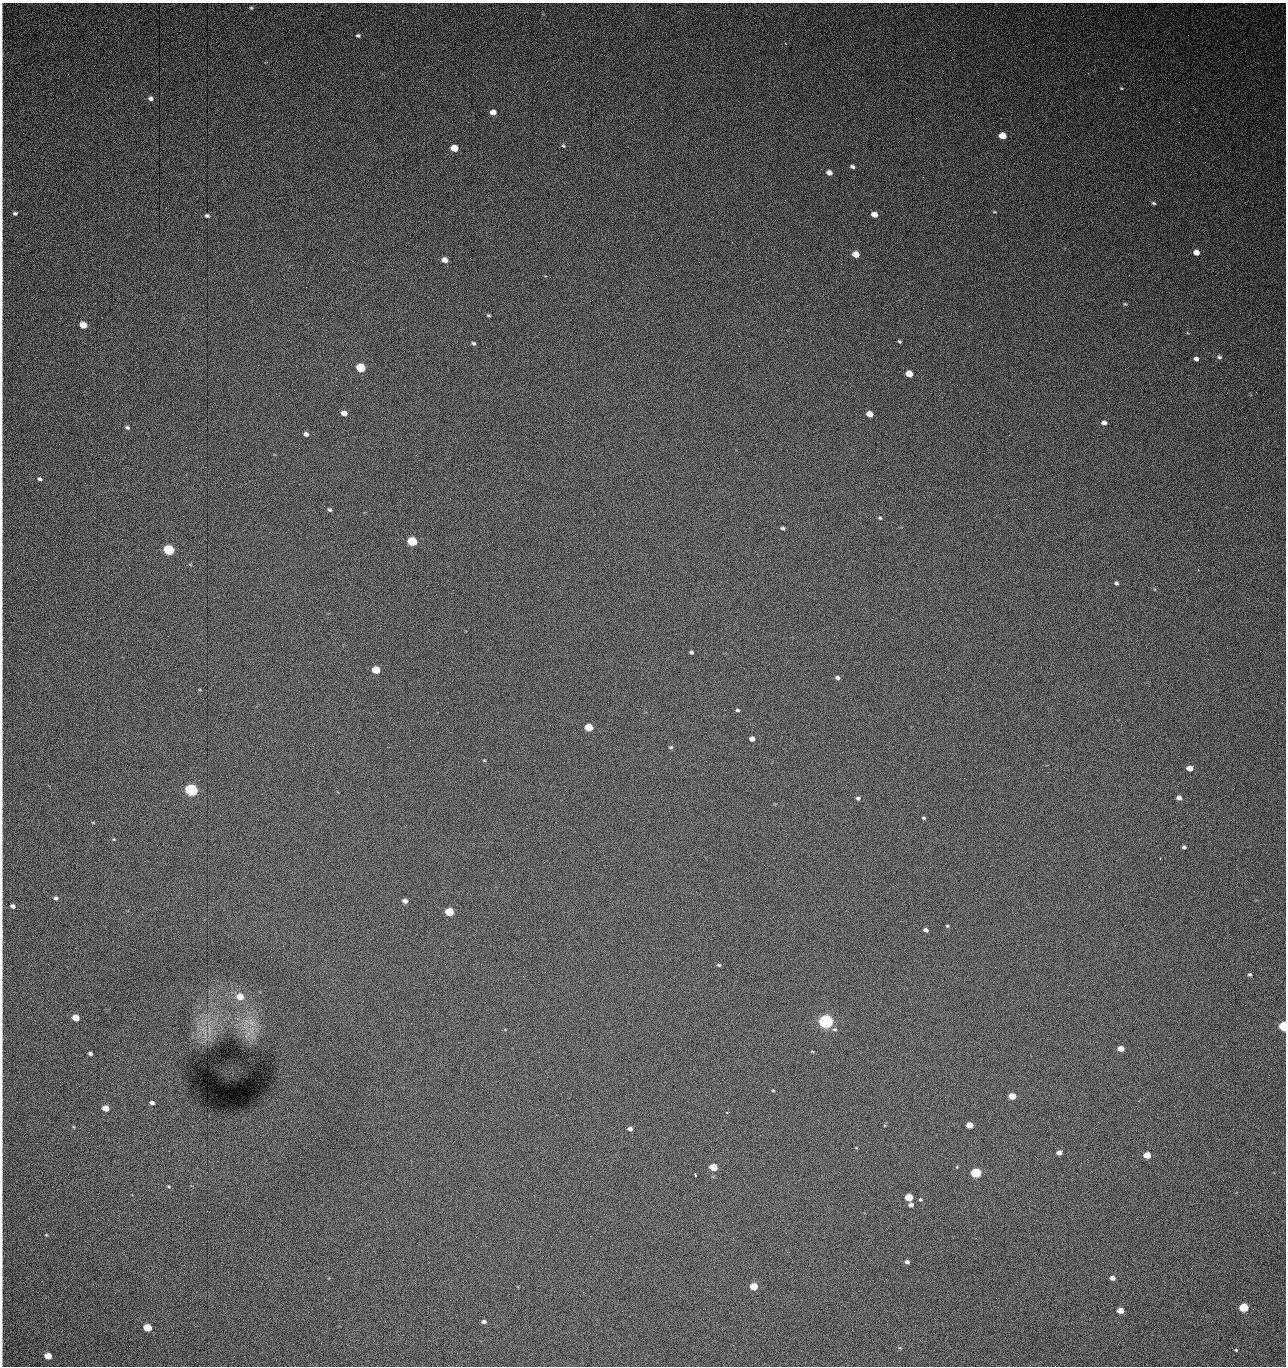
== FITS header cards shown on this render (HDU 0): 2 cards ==
NAXIS1  =                 1284 /fastest changing axis
NAXIS2  =                 1364 /next to fastest changing axis

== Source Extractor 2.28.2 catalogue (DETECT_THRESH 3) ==
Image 1284 x 1364 px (HDU 0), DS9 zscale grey, 1 PNG px = 1 image px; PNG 1288 x 1368 px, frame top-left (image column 1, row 1364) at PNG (2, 3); no overlay
Background 1610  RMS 39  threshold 118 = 3 sigma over >= 5 px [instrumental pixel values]
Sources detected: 129; all 129 listed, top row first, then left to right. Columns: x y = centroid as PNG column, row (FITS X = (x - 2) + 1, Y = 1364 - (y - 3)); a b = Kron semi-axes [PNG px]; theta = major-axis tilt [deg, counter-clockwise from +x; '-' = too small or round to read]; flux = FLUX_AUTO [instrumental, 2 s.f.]
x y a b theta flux
251 8 4 4 - 3.5e+03
358 35 4 3 - 4.8e+03
1188 35 2 2 - 1.2e+03
1121 88 5 3 - 2.8e+03
150 98 6 5 - 9.7e+03
493 112 5 4 - 2.3e+04
1179 122 2 2 - 1.5e+03
1002 136 6 5 - 4.4e+04
563 146 5 4 - 4.0e+03
454 148 6 5 - 5.5e+04
1041 161 2 2 - 1.8e+03
852 167 5 4 - 6.8e+03
829 173 5 4 - 1.7e+04
923 177 2 2 - 1.8e+04
1154 203 5 4 - 4.3e+03
994 212 6 3 -8 2.7e+03
15 213 5 4 - 5.5e+03
874 214 5 4 - 2.9e+04
207 216 5 4 - 5.9e+03
1196 252 5 5 - 2.4e+04
856 254 5 5 - 4.2e+04
445 260 5 4 - 2.1e+04
841 264 2 2 - 2.6e+04
1125 304 5 4 - 3.1e+03
488 315 5 3 - 3.6e+03
710 323 2 2 - 3.3e+03
83 325 5 5 - 5.3e+04
899 341 4 3 - 3.8e+03
473 343 5 4 - 5.3e+03
1219 357 6 5 - 6.2e+03
1196 359 5 4 - 1.0e+04
360 368 6 5 - 1.6e+05
909 374 5 5 - 4.0e+04
1256 392 2 2 - 1.3e+03
344 413 5 4 - 2.0e+04
869 414 5 4 - 3.3e+04
1104 423 6 5 - 1.1e+04
127 427 5 4 - 5.4e+03
306 434 5 4 - 9.8e+03
1009 435 3 2 - 3.4e+03
186 447 2 2 - 3.9e+03
40 479 5 4 - 5.9e+03
329 510 5 4 - 5.6e+03
880 518 5 5 - 3.9e+03
783 528 4 3 - 5.4e+03
412 541 6 5 - 1.9e+05
492 542 3 2 - 2.7e+03
169 550 6 5 - 3.2e+05
1116 583 4 4 - 5.6e+03
691 652 4 3 - 5.3e+03
376 670 5 5 - 9.0e+04
837 678 5 4 - 7.4e+03
737 710 5 4 - 4.3e+03
589 727 5 5 - 8.0e+04
752 739 5 4 - 1.5e+04
543 745 2 2 - 3.2e+03
671 747 6 4 14 4.1e+03
484 760 3 3 - 2.5e+03
706 761 2 2 - 1.1e+03
1190 768 5 4 - 2.7e+04
726 772 2 2 - 2.7e+03
191 790 6 5 - 7.0e+05
858 798 5 4 - 6.5e+03
1179 798 4 4 - 1.3e+04
924 818 5 4 - 4.0e+03
93 823 5 3 - 2.3e+03
114 839 4 4 - 2.7e+03
1184 847 4 4 - 6.1e+03
56 898 5 5 - 5.8e+03
405 901 5 4 - 1.4e+04
13 906 4 4 - 9.5e+03
449 912 5 5 - 1.2e+05
947 926 4 3 - 3.2e+03
926 930 5 4 - 9.9e+03
719 965 5 4 - 4.1e+03
1250 975 4 4 - 4.8e+03
523 976 3 2 - 2.4e+03
240 997 7 6 - 4.0e+04
76 1018 5 4 - 5.3e+04
251 1022 13 8 -58 2.7e+04
826 1022 6 5 - 1.1e+06
411 1023 2 2 - 5.5e+03
1283 1026 5 4 - 3.0e+05
209 1029 18 3 90 1.1e+04
835 1029 7 5 -11 5.6e+03
857 1048 2 2 - 1.5e+03
1121 1049 5 4 - 3.0e+04
812 1052 5 3 - 2.6e+03
90 1053 4 3 - 6.8e+03
1245 1057 2 2 - 2.0e+03
1179 1076 2 2 - 2.9e+03
773 1090 4 3 - 2.4e+03
1012 1096 5 4 - 4.8e+04
152 1103 4 3 - 7.7e+03
105 1108 5 4 - 3.3e+04
728 1112 5 2 - 2.9e+03
969 1125 5 4 - 4.4e+04
74 1127 5 3 - 2.4e+03
630 1129 5 4 - 9.6e+03
91 1135 2 2 - 2.5e+03
856 1148 4 2 - 2.0e+03
1059 1153 5 4 - 1.7e+04
1147 1155 5 4 - 5.8e+04
1087 1159 2 2 - 1.4e+03
713 1167 5 4 - 7.9e+04
976 1173 5 5 - 2.7e+05
695 1175 3 2 - 2.5e+03
169 1186 5 4 - 3.3e+03
909 1197 5 5 - 8.4e+04
920 1199 5 4 - 3.4e+03
911 1205 5 4 - 9.8e+03
280 1219 3 2 - 2.2e+03
46 1235 4 4 - 2.6e+03
476 1237 2 2 - 8.8e+03
308 1242 2 2 - 2.0e+03
417 1243 2 2 - 5.4e+03
907 1262 5 4 - 8.9e+03
1112 1278 5 4 - 1.5e+04
754 1286 5 5 - 8.0e+04
996 1298 3 2 - 2.7e+03
1243 1307 5 5 - 1.9e+05
1120 1310 5 4 - 4.6e+04
484 1322 5 3 - 8.4e+03
147 1328 5 5 - 1.0e+05
321 1343 2 2 - 1.6e+03
900 1348 5 3 - 2.5e+03
1236 1350 4 3 - 3.1e+03
48 1356 5 5 - 5.6e+04
1055 1366 2 2 - 2.3e+03
At the frame edge (FLAGS 8, measured only in part): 2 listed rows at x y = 1283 1026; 1055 1366

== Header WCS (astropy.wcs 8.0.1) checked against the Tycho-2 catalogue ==
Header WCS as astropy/WCSLIB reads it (CRVAL/CRPIX/CD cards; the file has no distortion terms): RA---TAN/DEC--TAN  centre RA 15:41:42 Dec +51:58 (235.43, +51.97 deg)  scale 1.26 arcsec/px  FOV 26.9' x 28.5'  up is +93 deg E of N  parity flipped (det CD > 0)
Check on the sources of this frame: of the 60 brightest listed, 12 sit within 2.0 arcsec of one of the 16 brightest Tycho-2 stars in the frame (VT <= 12.38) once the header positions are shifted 0.65 arcsec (0.31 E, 0.57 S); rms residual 1.23 arcsec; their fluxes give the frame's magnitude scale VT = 24.58 - 2.5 log10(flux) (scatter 0.17 mag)
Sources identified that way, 12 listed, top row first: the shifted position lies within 2.0 arcsec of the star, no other Tycho-2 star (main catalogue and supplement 1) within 4.0 arcsec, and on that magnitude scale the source's flux lands within +1.5 / -3 mag of the star's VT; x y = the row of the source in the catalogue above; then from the Tycho-2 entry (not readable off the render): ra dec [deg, ICRS J2000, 3 dp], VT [Tycho-2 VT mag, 2 dp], TYC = Tycho-2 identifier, HIP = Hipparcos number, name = IAU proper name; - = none
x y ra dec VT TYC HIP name
360 368 235.614 +52.064 11.61 3489-1132-1 - -
412 541 235.514 +52.049 11.19 3489-1407-1 - -
169 550 235.515 +52.133 11.12 3489-1380-1 - -
191 790 235.378 +52.130 9.31 3489-1322-1 76850 -
449 912 235.303 +52.042 11.52 3489-958-1 - -
826 1022 235.232 +51.912 9.59 3489-824-1 - -
1283 1026 235.220 +51.752 10.98 3489-1435-1 - -
976 1173 235.143 +51.862 10.97 3489-1016-1 - -
909 1197 235.131 +51.886 12.29 3489-908-1 - -
754 1286 235.084 +51.941 11.45 3489-1346-1 - -
1243 1307 235.062 +51.771 11.53 3489-1453-1 - -
147 1328 235.075 +52.152 11.74 3489-912-1 - -